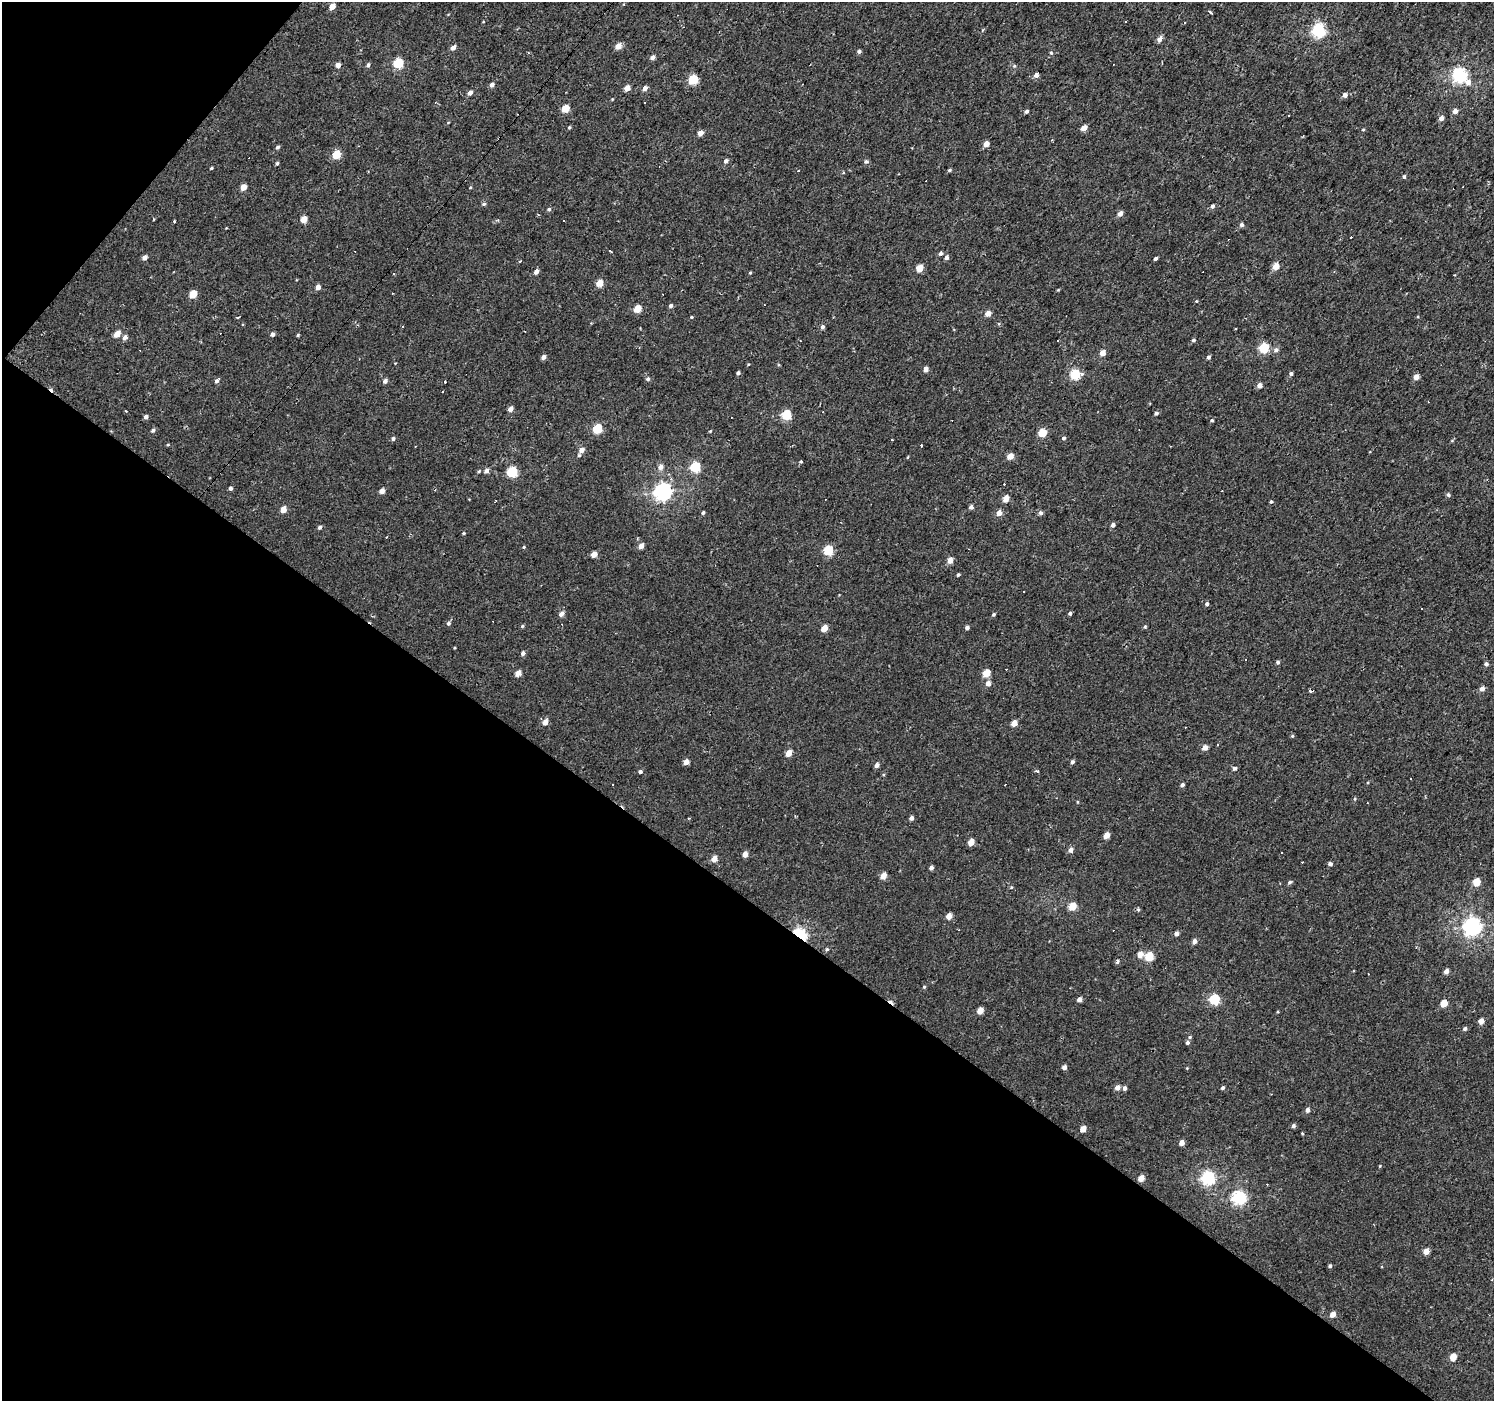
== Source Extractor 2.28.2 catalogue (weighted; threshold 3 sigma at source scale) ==
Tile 9 of 4 x 4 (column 1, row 3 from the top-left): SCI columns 1-1492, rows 1572-2970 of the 5971 x 6007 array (HDU 1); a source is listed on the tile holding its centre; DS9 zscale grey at full resolution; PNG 1496 x 1403 px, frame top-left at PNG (2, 2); no overlay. Shown black and unused: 38% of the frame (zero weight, under 2 of 3 exposures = <1% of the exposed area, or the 3 px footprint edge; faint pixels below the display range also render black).
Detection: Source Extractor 2.28.2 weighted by HDU 2 'WHT'; one run over the whole footprint, this tile lists its part. Background 0.00425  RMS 0.0033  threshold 0.0147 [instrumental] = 3 sigma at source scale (4.5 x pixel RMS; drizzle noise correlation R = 1.50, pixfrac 1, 0.0396/0.0396 arcsec/px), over >= 5 px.
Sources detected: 271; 45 cosmic-ray / hot-pixel residue — not listed; the other 226 listed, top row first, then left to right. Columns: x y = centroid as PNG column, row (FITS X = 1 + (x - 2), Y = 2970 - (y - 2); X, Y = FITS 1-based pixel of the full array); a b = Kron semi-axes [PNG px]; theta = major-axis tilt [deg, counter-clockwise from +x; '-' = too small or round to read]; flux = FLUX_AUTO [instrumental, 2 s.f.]
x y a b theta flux
332 7 5 4 - 3.9
1210 12 3 3 - 1.7
1126 21 2 2 - 0.29
1318 31 6 6 - 53
1160 39 5 4 - 2.3
618 46 5 4 - 3.2
453 48 5 4 - 1.6
859 51 4 4 - 0.85
1051 53 5 4 - 0.4
652 57 5 4 - 1.4
398 63 5 5 - 19
338 65 4 4 - 2.2
368 65 5 4 - 0.65
1014 66 5 4 - 0.37
1036 75 4 4 - 1.8
1459 75 6 6 - 69
693 80 5 5 - 17
1468 82 7 6 - 2.3
492 85 5 4 - 1.2
627 88 5 4 - 2.8
645 88 5 4 - 1.6
470 93 5 4 - 1.5
1345 95 4 4 - 1.4
565 109 5 4 - 6.9
1026 111 4 3 - 0.78
1455 111 5 4 - 1.8
1441 118 4 4 - 1.9
569 127 4 3 - 0.39
1084 128 4 4 - 3.2
1363 130 4 3 - 0.27
700 133 4 4 - 3.1
1052 140 3 3 - 0.22
986 144 4 4 - 2.8
278 147 4 4 - 0.7
336 155 5 5 - 10
726 161 5 4 - 1.2
866 161 6 5 - 0.69
277 163 4 3 - 0.53
211 168 4 3 - 0.34
949 170 4 3 - 0.52
843 172 4 3 - 0.39
1404 177 5 4 - 0.53
243 187 5 4 - 3.3
470 188 4 3 - 0.26
484 204 5 4 - 0.55
1212 206 5 4 - 0.74
549 209 5 4 - 0.59
1120 214 5 4 - 1.9
538 215 3 3 - 0.44
304 219 5 4 - 5
563 221 3 3 - 0.87
1242 225 4 4 - 0.86
610 251 3 3 - 3.4
941 253 4 4 - 0.97
947 257 5 4 - 1.1
145 258 5 4 - 1.5
1155 258 4 3 - 0.75
1276 266 5 4 - 4.9
919 268 5 4 - 5.3
536 271 5 4 - 1.8
1334 271 3 3 - 0.32
394 273 3 2 - 0.51
750 273 4 3 - 0.3
599 283 5 4 - 4.5
318 287 4 4 - 1.9
1058 290 4 3 - 0.27
193 294 5 4 - 7.5
1196 301 4 3 - 0.29
671 306 4 4 - 0.9
637 309 5 4 - 6.5
988 313 4 4 - 3.2
238 317 3 2 - 0.55
691 317 4 3 - 0.42
402 327 3 2 - 0.29
822 327 5 4 - 0.89
117 334 5 4 - 3.6
272 334 4 4 - 0.93
298 335 4 3 - 0.37
125 337 5 5 - 1.4
1057 340 3 3 - 1
1193 340 4 3 - 0.58
1264 348 5 5 - 17
1276 350 6 5 - 1.2
1102 353 4 4 - 3
543 357 5 4 - 1.4
1208 357 4 4 - 0.75
779 365 5 3 - 0.27
926 369 5 4 - 1.7
738 373 4 3 - 0.66
1075 374 6 5 - 21
1291 374 4 4 - 0.71
1416 377 4 4 - 2.7
648 379 5 5 - 0.67
217 380 8 4 50 1.1
385 381 5 4 - 1.1
1259 385 5 5 - 1.8
510 409 4 4 - 2.4
126 411 3 2 - 0.25
1156 413 4 4 - 0.72
786 415 5 5 - 18
146 417 4 4 - 1.1
1212 420 4 4 - 0.52
597 429 5 5 - 15
153 430 5 4 - 0.84
710 431 4 2 - 0.29
1042 433 5 5 - 9.7
1063 438 5 4 - 0.58
393 439 4 4 - 0.7
892 440 3 3 - 1
168 445 5 3 - 0.33
921 445 3 3 - 4
581 450 5 4 - 2
579 455 4 4 - 0.42
1010 456 5 4 - 3.8
907 457 4 3 - 0.24
801 461 4 4 - 0.32
660 467 6 6 - 1.7
695 467 5 5 - 23
486 471 5 5 - 1.3
512 472 5 5 - 23
671 479 4 4 - 0.55
230 488 4 4 - 0.89
382 491 4 4 - 2.3
663 492 7 6 - 110
1448 495 5 4 - 0.71
1005 499 5 4 - 4.4
496 500 3 2 - 0.27
1271 502 4 3 - 0.43
971 507 4 4 - 1.1
283 509 5 4 - 3.3
703 513 5 4 - 0.47
999 513 5 4 - 2.8
1041 513 5 5 - 0.9
1113 525 5 4 - 1
320 527 4 4 - 0.85
463 533 4 3 - 0.37
641 546 5 4 - 2.3
524 547 4 3 - 0.41
828 550 5 5 - 16
594 554 4 4 - 3.4
950 560 4 4 - 3.1
958 575 3 3 - 0.49
1024 591 3 2 - 0.41
1207 604 4 4 - 0.78
1070 613 4 3 - 0.66
561 614 5 4 - 2
994 614 4 4 - 0.52
448 623 5 5 - 0.72
522 626 5 4 - 0.42
967 627 4 4 - 0.92
1145 627 5 4 - 0.47
824 629 5 4 - 4.3
523 653 4 4 - 1
1245 659 2 2 - 0.26
1278 662 4 4 - 0.64
1486 664 4 4 - 0.74
518 673 5 4 - 3.2
986 673 5 4 - 6.9
988 683 5 4 - 2.2
1482 689 4 4 - 1.8
545 722 5 4 - 2.5
1014 723 5 4 - 3.5
1292 736 5 4 - 0.34
1217 745 3 2 - 0.6
1205 748 5 4 - 2.2
788 753 5 4 - 3.4
686 762 4 4 - 2.5
1072 762 4 4 - 0.76
876 765 4 4 - 1.3
1235 768 5 4 - 1
640 771 4 4 - 0.72
1037 771 3 3 - 1.3
613 784 3 2 - 0.28
1005 785 3 2 - 0.34
1182 785 4 4 - 0.94
911 818 4 4 - 1.2
1106 835 5 4 - 3.3
971 842 5 4 - 4.1
1070 850 5 5 - 1.5
1282 852 3 2 - 0.35
745 854 4 4 - 2.6
714 859 5 4 - 3.5
1330 864 4 4 - 0.94
931 867 4 4 - 1.1
883 876 5 4 - 4.1
1290 882 5 4 - 0.57
1476 882 5 4 - 7
1011 887 5 3 - 0.29
1072 906 5 5 - 6.1
949 916 4 4 - 3.5
1472 926 6 6 - 140
1176 933 5 4 - 1.1
800 935 6 5 - 59
1194 941 4 4 - 1.6
827 949 5 4 - 0.5
1140 954 5 5 - 2.9
1149 957 5 5 - 12
1118 962 6 4 61 0.58
1446 971 4 4 - 2
924 987 5 4 - 0.44
1079 999 4 4 - 1.5
1214 999 5 5 - 25
1444 1003 5 4 - 6.1
980 1011 5 4 - 4.2
1481 1021 4 4 - 2.5
1465 1029 5 5 - 0.62
1190 1037 5 4 - 0.45
1187 1042 5 4 - 0.79
1064 1067 4 4 - 1.7
1187 1068 4 3 - 0.24
1117 1087 5 4 - 1.8
1125 1088 5 4 - 1
1222 1088 5 4 - 0.51
1307 1110 5 4 - 1.2
1293 1126 4 4 - 0.8
1083 1129 4 4 - 3.8
1302 1133 4 3 - 0.29
1182 1143 4 4 - 2.2
1380 1166 4 3 - 0.26
1141 1178 5 4 - 4.1
1208 1178 6 6 - 56
1239 1197 6 6 - 56
1426 1251 5 4 - 3.2
1330 1266 4 3 - 0.66
1333 1314 5 4 - 2.6
1453 1357 5 4 - 5.1
Overlapping masked pixels (flux is a lower limit): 1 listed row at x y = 800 935